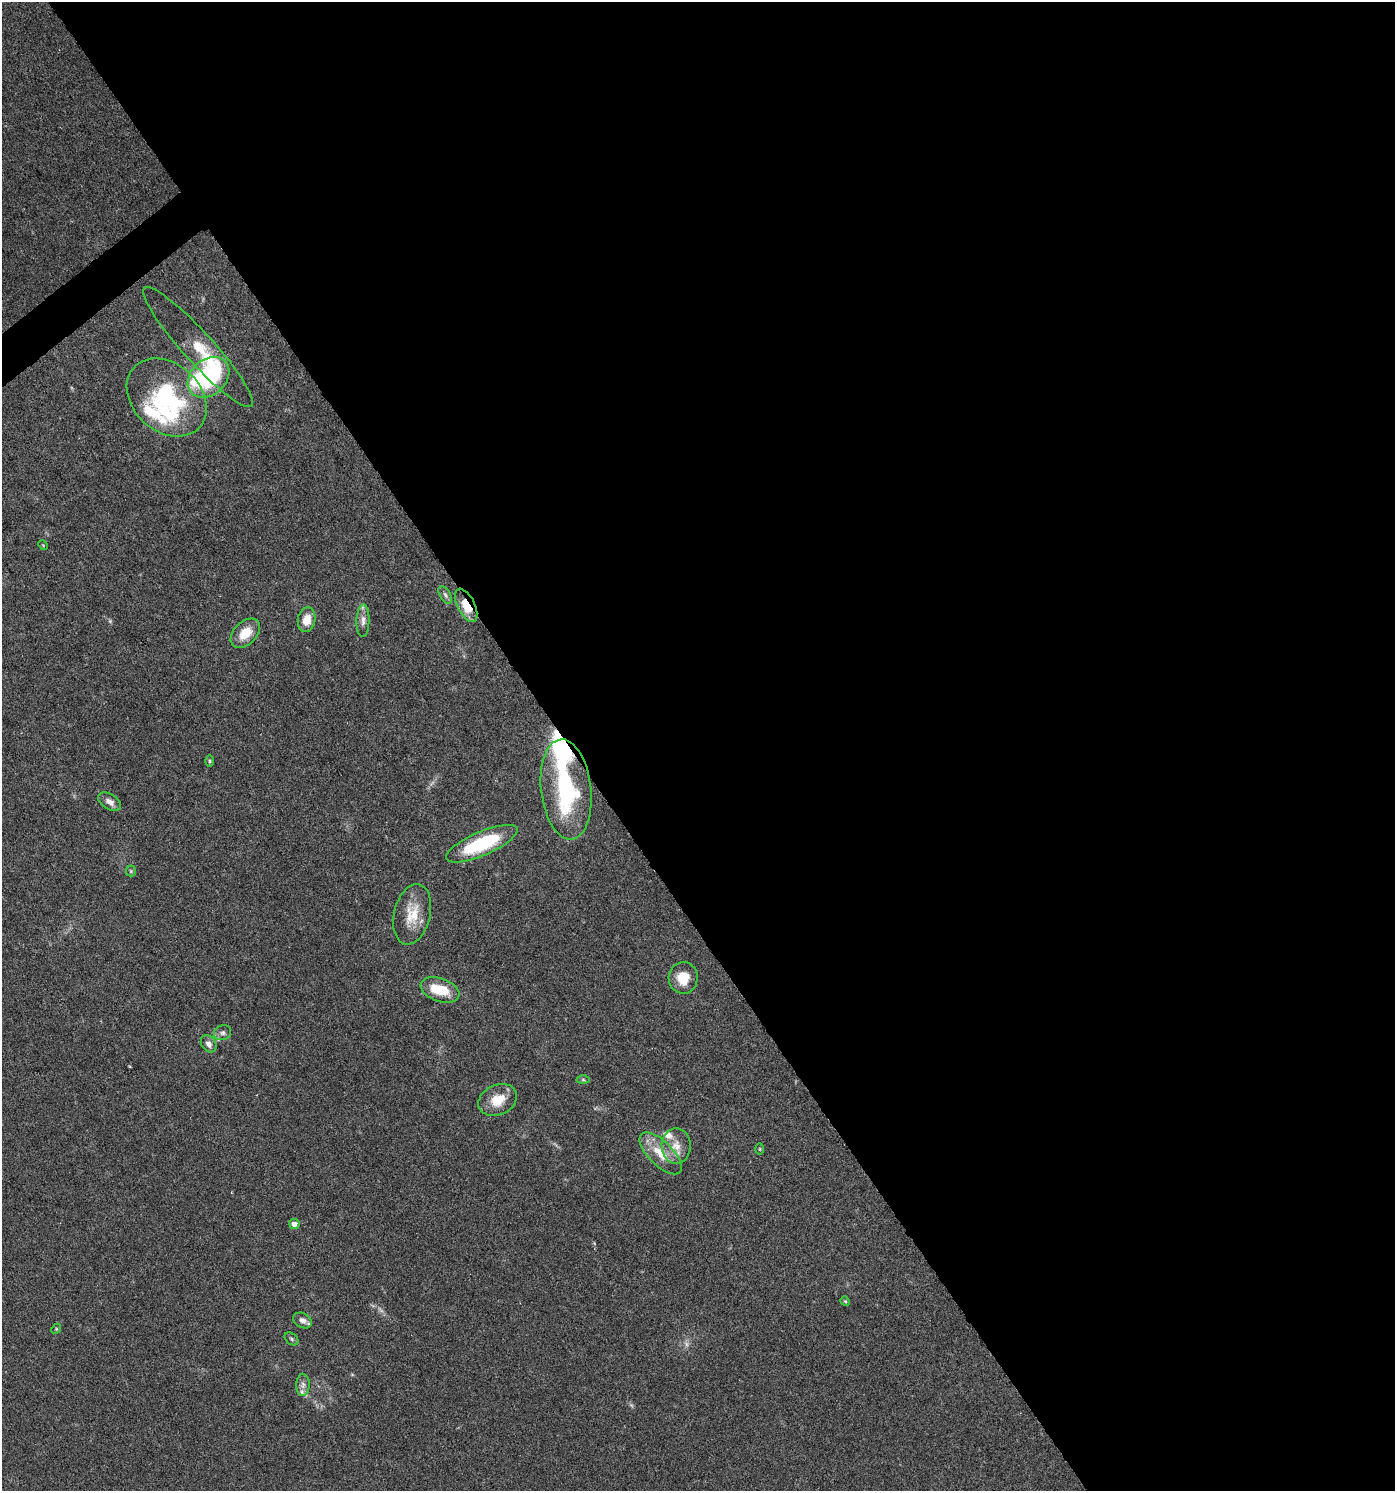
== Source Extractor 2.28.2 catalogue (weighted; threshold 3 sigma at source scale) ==
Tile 8 of 4 x 4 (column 4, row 2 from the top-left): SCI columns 4377-5769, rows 2981-4469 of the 5902 x 5966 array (HDU 1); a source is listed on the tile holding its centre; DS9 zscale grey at full resolution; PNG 1397 x 1493 px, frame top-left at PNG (2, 2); each listed source drawn as its Kron ellipse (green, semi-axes under 4 px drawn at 4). Shown black and unused: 60% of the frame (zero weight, under 5 of 9 exposures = <1% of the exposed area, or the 3 px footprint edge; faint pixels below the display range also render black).
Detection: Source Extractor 2.28.2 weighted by HDU 2 'WHT'; one run over the whole footprint, this tile lists its part. Background 0.0431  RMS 0.0026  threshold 0.0107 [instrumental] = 3 sigma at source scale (4.09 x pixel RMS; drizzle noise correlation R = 1.36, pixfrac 0.8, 0.0396/0.0396 arcsec/px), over >= 5 px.
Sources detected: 42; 2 too faint to see at this stretch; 4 inside a brighter object's white glare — neither listed nor drawn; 6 inside a brighter listed object's ellipse — not listed separately; the other 30 listed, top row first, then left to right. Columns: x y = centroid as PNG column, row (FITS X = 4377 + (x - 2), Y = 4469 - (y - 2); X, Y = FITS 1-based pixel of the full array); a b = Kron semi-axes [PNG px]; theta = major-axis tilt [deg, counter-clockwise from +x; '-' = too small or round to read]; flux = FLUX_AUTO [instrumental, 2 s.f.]
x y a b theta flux
198 347 80 15 -48 12
208 377 23 17 42 27
167 397 44 34 -43 34
43 545 5 4 - 0.24
445 595 10 5 -58 0.71
466 605 18 8 -63 5.5
307 620 12 9 77 3.5
363 621 16 6 89 1.5
245 633 17 11 46 4.6
210 761 6 4 -89 0.36
566 789 50 25 -83 33
109 802 12 7 -31 1.5
482 844 38 12 23 18
131 871 5 5 - 0.32
412 914 31 18 76 6.4
683 978 16 14 84 4.8
440 990 20 11 -20 6.1
223 1033 9 7 22 0.86
209 1044 9 7 -55 1.3
583 1080 6 4 -1 0.39
498 1100 20 15 25 5
676 1146 18 14 -90 3.7
760 1149 6 4 90 0.27
661 1153 27 12 -45 5.6
294 1224 5 5 - 1.6
845 1301 5 4 - 0.28
303 1320 10 7 -30 1.3
56 1329 5 4 - 0.31
291 1339 8 5 -42 0.49
303 1385 11 6 90 1.2
Overlapping masked pixels (flux is a lower limit): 1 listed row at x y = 466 605